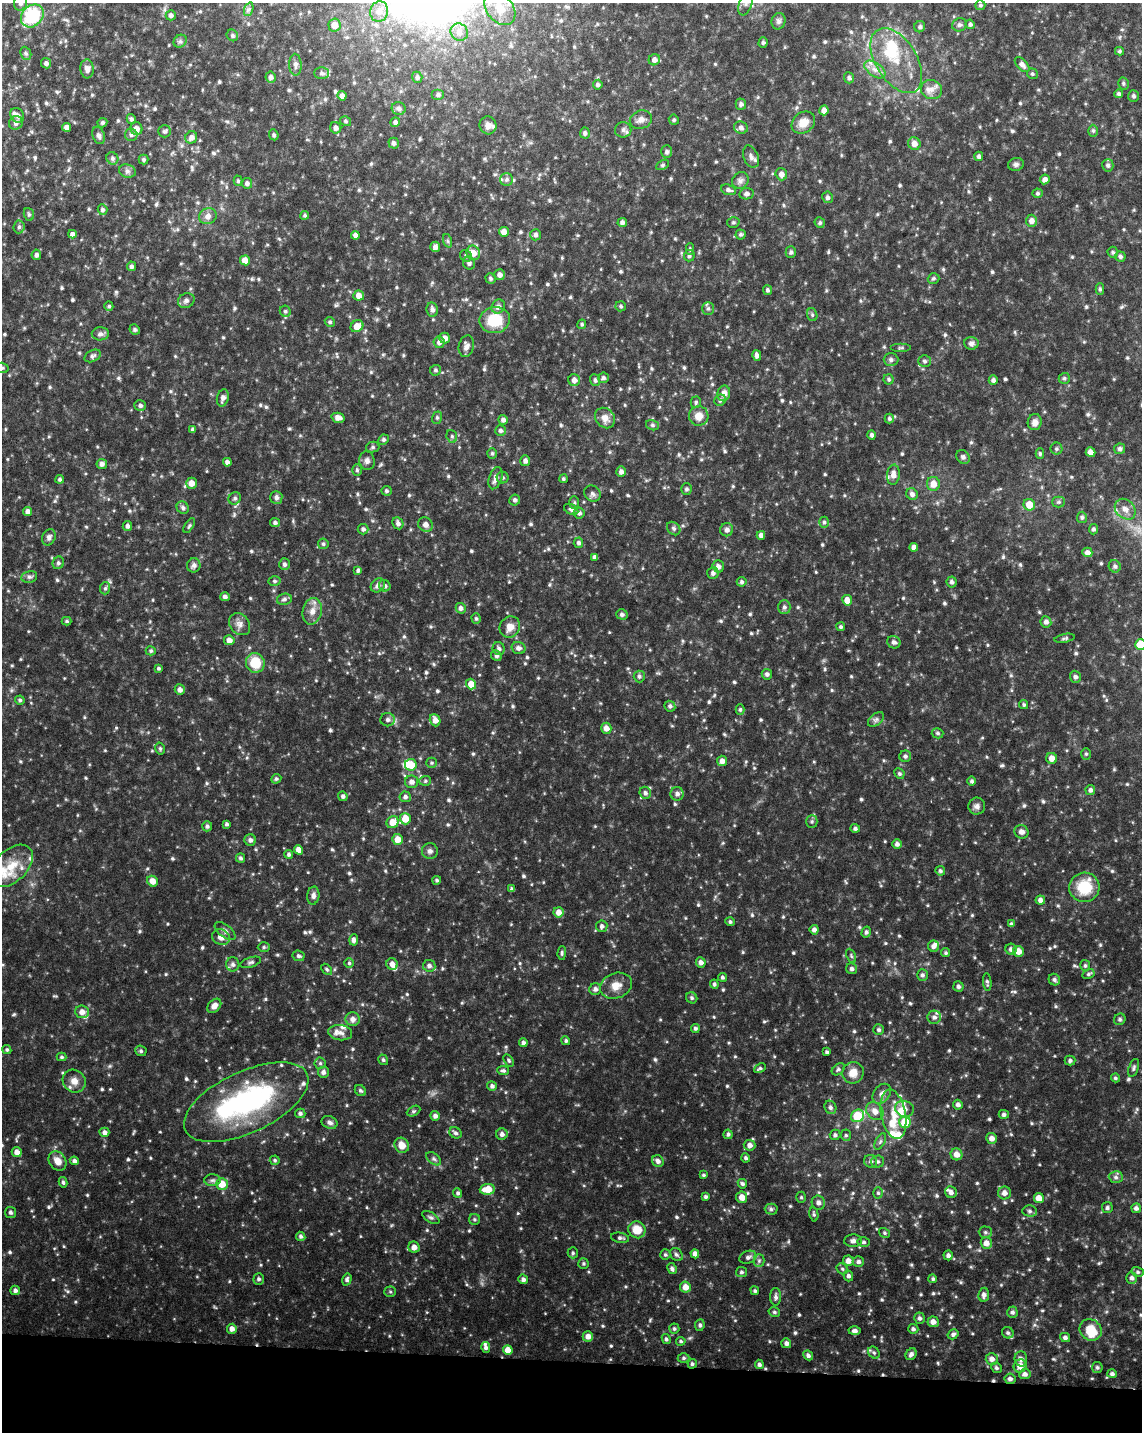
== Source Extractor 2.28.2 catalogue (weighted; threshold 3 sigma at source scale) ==
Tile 11 of 4 x 3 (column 3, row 3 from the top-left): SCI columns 2281-3420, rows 226-1655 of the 4567 x 4797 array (HDU 1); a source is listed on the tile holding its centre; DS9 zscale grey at full resolution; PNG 1144 x 1434 px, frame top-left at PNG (2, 3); each listed source drawn as its Kron ellipse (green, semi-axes under 4 px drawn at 4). Shown black and unused: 5% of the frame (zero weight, under 4 of 8 exposures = <1% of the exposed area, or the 3 px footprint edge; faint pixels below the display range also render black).
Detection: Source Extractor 2.28.2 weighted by HDU 2 'WHT'; one run over the whole footprint, this tile lists its part. Background 0.0368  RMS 0.0046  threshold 0.0189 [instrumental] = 3 sigma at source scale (4.09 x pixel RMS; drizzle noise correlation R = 1.36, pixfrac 0.8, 0.0396/0.0396 arcsec/px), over >= 5 px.
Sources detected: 831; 1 inside a brighter object's white glare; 1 cosmic-ray / hot-pixel residue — neither listed nor drawn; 28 inside a brighter listed object's ellipse — not listed separately; of the other 801, all 500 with FLUX_AUTO >= 0.67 (the completeness limit of this list) listed and drawn (301 fainter detections not listed), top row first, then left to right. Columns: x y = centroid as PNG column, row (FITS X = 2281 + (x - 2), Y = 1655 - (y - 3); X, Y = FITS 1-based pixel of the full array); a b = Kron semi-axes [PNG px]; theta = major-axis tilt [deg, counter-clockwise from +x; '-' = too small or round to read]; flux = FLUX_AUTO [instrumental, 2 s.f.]
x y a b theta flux
21 3 8 6 72 1.2
746 4 12 6 70 2.2
980 5 5 5 - 0.7
249 9 7 4 71 0.93
500 9 18 13 -51 6.5
379 12 10 9 - 3.6
171 15 5 5 - 1.2
32 16 12 10 47 24
778 21 8 7 - 1.3
970 24 5 4 - 0.9
334 25 6 6 - 3.1
959 25 7 6 - 0.99
920 27 6 5 - 0.94
459 32 9 8 - 2.5
232 35 6 5 - 0.89
180 41 7 6 - 0.99
763 42 5 4 - 0.74
1119 51 4 3 - 0.67
26 53 7 5 -67 0.75
654 60 6 5 - 1.9
896 61 36 20 -58 16
46 63 5 5 - 1.2
295 65 11 6 -87 1.6
1022 65 9 5 -46 1.8
87 69 9 6 -84 2.2
875 69 12 7 -36 2.7
322 73 7 6 - 1.2
1032 74 5 5 - 0.7
271 77 5 5 - 1.4
417 77 5 5 - 1
849 78 5 5 - 1.1
1123 83 6 5 - 0.72
598 85 5 5 - 1
931 89 11 9 -18 2.8
1119 94 4 4 - 0.96
438 95 6 5 - 0.98
342 96 5 4 - 1.6
1134 96 6 5 - 0.97
741 104 5 5 - 1.2
399 108 7 6 - 1.4
824 110 5 4 - 2.1
17 115 7 6 - 1.6
131 119 5 4 - 0.94
641 120 11 9 20 2.4
674 120 5 5 - 0.83
345 121 5 4 - 0.69
395 122 5 4 - 1.2
16 123 7 6 - 1.7
102 123 5 4 - 0.84
803 123 12 10 39 4.6
488 125 9 8 - 2.7
66 127 4 4 - 2
336 128 6 5 - 1.5
741 128 7 6 - 1.5
136 129 6 6 - 2.3
623 130 8 7 - 1.6
164 131 6 6 - 0.86
1093 131 6 5 - 0.8
585 133 5 5 - 1.2
99 135 9 6 -71 1.4
131 135 6 6 - 1
274 135 5 4 - 0.79
191 137 6 5 - 2
394 143 5 5 - 1.2
914 144 6 6 - 2.6
667 152 6 5 - 1.1
979 156 5 4 - 1.1
751 157 12 7 -70 1.9
112 158 6 5 - 1
144 160 5 5 - 0.79
1016 164 8 6 13 1.3
662 165 7 4 27 0.76
1108 165 6 5 - 1
127 171 8 6 -15 1.3
781 174 6 5 - 1.9
507 179 6 6 - 1.2
1045 179 5 4 - 1.6
740 180 9 8 - 1.5
238 181 5 4 - 0.69
247 183 5 5 - 1.2
728 190 8 5 -19 1.2
1037 193 5 5 - 0.82
746 194 7 5 10 1.4
827 197 6 5 - 1.1
103 210 5 5 - 1.1
29 214 6 5 - 0.71
305 215 4 4 - 0.77
208 216 9 8 - 2.2
1031 221 6 5 - 2.3
622 222 4 4 - 1.6
733 222 6 5 - 0.74
820 223 5 5 - 0.76
19 227 6 5 - 0.91
504 232 5 5 - 3.1
72 234 4 4 - 1.9
740 234 5 5 - 0.82
355 235 4 4 - 1.6
536 235 6 5 - 1.3
448 241 7 4 -71 0.72
435 247 5 5 - 2
690 249 6 4 -87 0.72
791 252 6 5 - 0.96
1113 252 6 5 - 0.73
473 253 7 6 - 3.7
36 255 5 5 - 1.1
466 256 6 5 - 0.95
689 256 5 5 - 0.94
1120 256 5 5 - 1
245 260 5 5 - 4.3
469 263 6 6 - 1.1
131 266 5 4 - 1.1
500 275 5 5 - 1.7
490 278 5 5 - 0.88
933 278 6 5 - 0.75
1100 289 6 4 90 0.7
767 290 5 4 - 0.9
359 296 5 5 - 2.8
186 301 8 7 - 1.5
109 306 4 4 - 0.72
621 306 5 5 - 0.79
498 307 7 6 - 1.7
432 309 7 5 -81 1.4
708 309 6 5 - 0.88
285 311 6 5 - 0.83
812 315 6 5 - 0.72
495 320 15 13 8 13
330 322 5 4 - 0.79
582 324 5 4 - 0.73
357 326 7 5 34 4.8
135 329 5 5 - 0.85
100 334 8 6 1 1.4
445 338 5 5 - 2.4
439 342 6 5 - 1.4
971 343 7 6 - 1.4
466 346 11 7 78 2
901 348 10 4 0 0.77
757 355 5 4 - 1.7
93 356 9 5 27 1.1
891 360 7 6 - 1.2
925 361 6 6 - 0.98
2 368 6 5 - 0.75
435 370 5 5 - 0.78
603 378 5 5 - 1
1064 378 5 5 - 0.77
889 379 5 5 - 0.76
574 380 6 5 - 2.3
595 380 6 5 - 0.93
993 380 5 4 - 1.2
724 393 8 6 77 2.6
223 398 8 6 75 2
720 400 6 5 - 1.1
696 402 6 5 - 0.81
140 406 6 5 - 1
699 416 10 9 - 4.5
338 418 6 5 - 2.2
437 418 6 5 - 0.7
605 418 11 9 -48 3
889 418 5 4 - 0.82
503 420 5 4 - 1.5
1035 422 8 7 - 2
652 425 6 5 - 0.9
192 429 4 4 - 0.79
500 430 5 5 - 1.1
872 435 4 4 - 1.1
452 436 6 5 - 0.82
383 440 5 5 - 0.86
373 447 6 5 - 0.91
1056 449 6 6 - 0.82
1120 449 5 5 - 1.1
1091 452 5 4 - 3.4
492 453 5 5 - 0.71
1040 454 5 4 - 0.7
963 457 7 6 - 1.1
367 461 9 7 -81 1.6
525 461 5 5 - 1.7
227 462 4 4 - 1.6
102 464 5 5 - 1.6
357 470 5 4 - 0.74
621 472 5 5 - 1.7
893 475 10 6 86 2.4
503 477 6 6 - 0.79
495 478 11 6 72 2.1
60 479 4 4 - 0.76
563 479 4 4 - 0.68
191 483 5 5 - 3.5
933 484 7 6 - 4.2
686 489 6 5 - 0.77
386 491 5 5 - 0.85
592 494 9 7 -45 1.3
912 494 6 5 - 1.6
276 497 6 6 - 1.5
235 498 6 5 - 1
515 500 5 5 - 1.1
1059 502 6 5 - 0.8
574 503 6 5 - 0.68
1029 505 6 5 - 5.1
183 508 6 5 - 1.1
571 509 7 5 -27 1
1125 509 12 9 -44 2.9
28 511 4 4 - 1.9
579 513 5 5 - 1.3
1082 517 6 5 - 0.89
824 522 5 5 - 0.82
275 523 5 4 - 0.94
398 523 6 5 - 1.4
425 524 8 7 - 2.1
127 526 5 4 - 1.2
189 526 8 4 57 0.72
674 528 7 6 - 1.1
363 529 5 5 - 1.1
1093 529 5 4 - 0.96
727 530 6 6 - 1.3
761 535 4 4 - 1.7
49 537 8 6 67 1.5
578 543 5 5 - 1.1
323 544 5 5 - 0.79
914 547 4 4 - 1.7
1087 552 5 5 - 1.9
595 557 4 4 - 1.3
58 563 6 5 - 1
284 564 6 5 - 1.2
194 565 7 6 - 1.5
718 566 6 5 - 1.9
1115 566 6 6 - 1.1
358 570 4 4 - 0.91
713 573 6 5 - 1.2
29 577 8 6 11 1.1
274 581 6 4 -2 0.77
742 582 5 5 - 0.92
952 582 5 5 - 1
378 585 8 6 48 1.7
385 586 6 5 - 1.2
105 588 6 5 - 0.84
225 597 5 4 - 1.3
284 599 7 5 11 1.2
847 600 5 5 - 4.3
784 607 7 6 - 1.2
461 608 5 5 - 1.4
312 611 13 9 77 3.5
622 614 6 5 - 1.2
476 618 5 4 - 0.71
67 621 5 4 - 0.69
1046 622 5 5 - 1.4
240 624 12 9 -50 2.4
510 627 11 10 - 3.7
841 627 4 4 - 0.77
1065 638 10 4 12 0.75
229 640 5 5 - 2.3
894 642 7 6 - 1.4
1141 645 5 5 - 13
499 648 6 6 - 1.2
519 648 7 6 - 1.6
151 651 5 4 - 0.73
496 656 5 5 - 1.2
255 663 10 9 - 10
158 668 3 3 - 0.72
767 674 5 5 - 1.3
639 676 6 5 - 1
1075 677 6 5 - 1.3
471 684 5 5 - 4.6
180 690 5 5 - 1.7
20 700 5 4 - 0.77
1024 705 5 4 - 0.68
670 706 6 5 - 1.1
740 709 5 4 - 0.72
876 719 9 5 41 1.2
388 720 7 6 - 1.4
435 720 6 5 - 2.7
606 728 5 5 - 2.6
938 733 6 5 - 0.82
160 748 6 4 -75 0.71
1086 754 6 5 - 0.71
905 756 6 5 - 1.1
1052 758 5 5 - 3.1
722 761 5 5 - 2.2
431 763 5 5 - 0.67
411 765 6 6 - 6.1
899 773 5 5 - 0.79
276 779 5 4 - 0.77
425 781 6 5 - 0.67
972 781 4 4 - 0.91
412 782 6 6 - 1.8
1090 790 5 5 - 1.4
645 793 6 5 - 1.2
677 794 6 6 - 1.6
343 796 5 4 - 1.1
405 797 5 5 - 1.2
977 806 8 8 - 1.6
405 819 6 5 - 6
812 821 6 5 - 0.76
393 822 6 5 - 5.5
227 824 4 3 - 0.95
207 826 5 5 - 1.1
855 828 5 4 - 0.98
1021 832 7 6 - 1.9
398 839 5 5 - 4.6
250 840 6 5 - 1.5
897 844 5 5 - 1.4
299 850 5 4 - 3
430 851 8 8 - 1.5
289 854 4 4 - 0.96
241 858 5 4 - 0.93
11 866 26 16 44 10
940 871 5 4 - 0.94
437 880 4 4 - 0.77
152 881 6 5 - 3.3
1084 887 15 14 - 13
512 889 4 4 - 0.99
313 896 9 6 84 1.7
1040 900 5 4 - 1.7
558 912 5 5 - 2.9
730 922 4 4 - 0.85
1011 924 4 4 - 0.81
602 926 6 5 - 1.2
814 930 5 4 - 1.7
225 931 12 6 -38 1.9
866 932 5 4 - 1
221 937 9 7 -20 2.9
354 940 5 4 - 1.6
934 946 6 5 - 1.6
264 947 6 5 - 0.74
1011 949 5 5 - 1.4
1018 951 5 5 - 3.6
562 953 7 4 90 0.72
946 953 4 4 - 0.68
298 956 6 5 - 0.97
851 956 7 4 -66 0.69
251 962 11 5 17 1
701 962 5 5 - 1.7
349 963 5 4 - 0.69
233 964 7 6 - 1.4
392 964 6 5 - 2.2
429 966 6 6 - 1.4
1085 966 5 5 - 0.75
327 969 6 4 -42 0.68
852 969 5 5 - 1.3
1088 974 6 4 28 0.8
922 975 6 5 - 1.1
722 977 4 4 - 0.83
1054 980 6 5 - 1.2
987 982 9 3 -84 0.84
714 984 5 4 - 0.82
616 986 16 12 19 4.7
958 986 5 5 - 1
595 989 6 6 - 1.4
692 998 6 5 - 0.83
214 1006 8 6 46 2.9
82 1012 7 6 - 3.2
934 1017 7 6 - 1.3
353 1019 7 7 - 2.2
1120 1019 6 5 - 0.83
695 1028 4 4 - 0.92
879 1030 5 5 - 1
340 1033 12 7 -7 2.5
566 1041 5 4 - 0.76
523 1043 4 4 - 1.3
7 1050 5 4 - 0.67
141 1051 6 5 - 0.88
827 1052 3 3 - 0.81
62 1057 5 4 - 0.73
383 1060 5 4 - 0.84
509 1060 7 4 -59 0.7
1070 1060 5 5 - 0.97
320 1063 6 6 - 0.83
760 1068 6 4 27 0.73
1133 1068 9 4 70 0.9
838 1069 7 5 39 0.85
503 1070 6 4 -8 0.87
323 1072 5 5 - 1.4
853 1073 11 10 - 4.6
1115 1078 4 4 - 0.71
74 1081 12 11 - 3.4
492 1086 5 4 - 1.2
360 1090 6 5 - 0.89
882 1094 11 8 53 2.4
246 1102 67 30 25 73
958 1105 5 4 - 1.5
830 1107 7 5 -64 1.1
905 1109 9 8 - 2.6
413 1111 7 5 26 0.78
875 1111 10 7 -50 3.3
300 1113 5 5 - 1.1
893 1114 25 12 -79 8.7
1004 1114 5 4 - 1.1
435 1116 5 5 - 1.5
858 1116 7 6 - 16
330 1122 8 6 -22 1.5
905 1122 6 5 - 11
104 1132 5 4 - 1.5
455 1133 6 5 - 1.1
502 1134 6 5 - 1.6
728 1134 4 4 - 0.91
835 1135 5 5 - 1
846 1135 6 5 - 0.75
992 1138 5 5 - 2.4
880 1142 9 4 63 0.91
402 1145 8 7 - 4.1
750 1145 6 5 - 2.1
17 1152 5 5 - 2.5
957 1154 6 5 - 3.2
746 1158 4 4 - 0.89
434 1159 8 5 -38 0.97
275 1160 5 4 - 0.72
57 1161 10 8 -52 3.7
74 1161 5 4 - 1.2
658 1161 6 5 - 1.8
871 1161 6 6 - 1.3
878 1162 6 6 - 0.96
704 1175 4 3 - 0.71
1116 1177 7 6 - 1.2
212 1180 8 6 0 1.1
63 1182 5 4 - 0.77
222 1184 6 6 - 6
742 1184 5 4 - 0.87
487 1189 7 5 4 6.2
951 1192 6 5 - 1.6
458 1193 5 4 - 0.92
878 1193 6 5 - 0.73
1004 1193 6 6 - 2.2
706 1197 4 4 - 0.9
742 1197 6 5 - 4
801 1197 5 5 - 0.67
1039 1198 5 5 - 4.1
818 1203 7 6 - 1.7
1107 1208 5 5 - 0.84
1136 1208 5 5 - 1.3
771 1209 6 5 - 1
1030 1211 7 5 -2 1
10 1212 5 5 - 1
814 1214 7 4 -79 0.77
431 1218 9 5 -32 0.99
474 1219 5 5 - 0.8
637 1230 9 8 - 6.1
985 1232 6 5 - 0.84
885 1233 6 4 -33 0.7
301 1236 5 4 - 1.1
620 1238 9 5 -9 1.1
853 1241 9 6 3 1.5
864 1242 6 4 2 0.8
986 1243 6 5 - 2.9
414 1247 6 5 - 2.7
573 1253 5 5 - 0.77
676 1254 7 5 -44 1.1
695 1254 4 4 - 2
665 1255 5 5 - 0.7
948 1255 5 4 - 1.4
748 1257 9 6 21 1.4
759 1261 6 5 - 0.95
848 1261 5 5 - 2.9
858 1262 5 5 - 1.3
583 1264 5 5 - 0.68
672 1269 6 4 -62 1.3
842 1269 6 5 - 0.8
741 1272 5 5 - 0.91
1138 1272 6 5 - 0.79
848 1276 5 5 - 1.2
1131 1278 6 5 - 1.2
259 1279 5 5 - 0.98
523 1279 5 4 - 1.4
933 1279 4 4 - 0.78
347 1280 6 4 75 1.1
685 1287 5 5 - 3.4
15 1290 5 4 - 1.2
755 1291 4 4 - 0.82
390 1292 5 5 - 0.68
984 1295 7 5 83 1.5
776 1297 9 5 89 1.3
774 1312 6 4 -16 0.74
1012 1312 5 5 - 1.1
919 1318 5 5 - 1.2
933 1322 5 5 - 2.5
700 1325 6 5 - 0.91
232 1329 5 5 - 2.1
674 1329 5 5 - 0.79
913 1329 5 5 - 1.1
1091 1330 11 10 - 9.5
855 1331 6 4 2 1.2
1008 1333 6 5 - 0.91
953 1334 5 4 - 1.1
588 1336 5 5 - 2.5
1065 1337 5 4 - 1.2
666 1339 5 4 - 0.86
681 1341 5 4 - 0.72
786 1343 5 4 - 1.5
486 1348 5 4 - 1.2
508 1350 5 4 - 4.6
874 1353 6 5 - 0.85
911 1354 6 5 - 1.4
808 1355 5 4 - 1.2
684 1358 6 4 1 0.78
992 1359 6 5 - 2.2
1021 1359 7 6 - 2
692 1364 5 4 - 0.82
759 1364 5 4 - 1.1
1020 1366 6 6 - 3.3
1097 1367 5 5 - 0.78
996 1368 5 5 - 0.91
1025 1374 5 5 - 1.6
1112 1374 5 4 - 0.92
1010 1379 5 5 - 1.5
Overlapping masked pixels (flux is a lower limit): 1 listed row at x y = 1010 1379
Isophote crosses this tile's border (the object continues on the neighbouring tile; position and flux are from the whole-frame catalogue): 4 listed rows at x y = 21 3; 746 4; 2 368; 1141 645